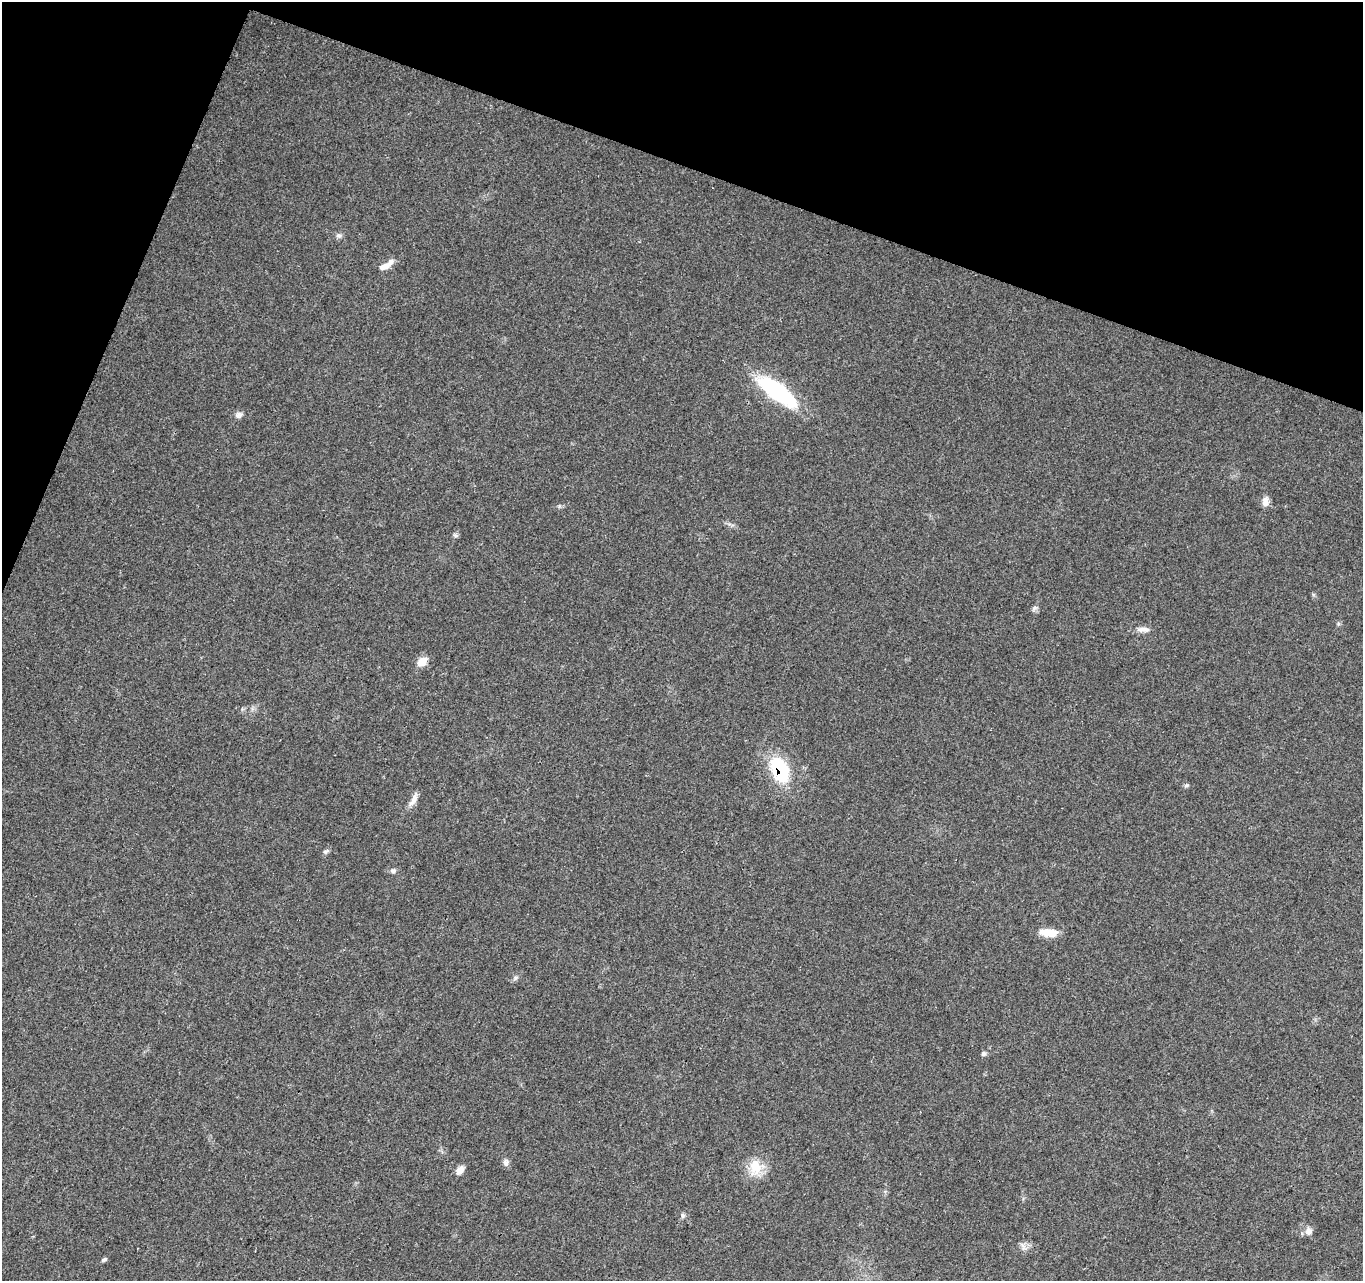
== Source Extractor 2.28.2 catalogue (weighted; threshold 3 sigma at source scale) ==
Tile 2 of 4 x 4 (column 2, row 1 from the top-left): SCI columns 1435-2795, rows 4170-5448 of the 5588 x 5718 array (HDU 1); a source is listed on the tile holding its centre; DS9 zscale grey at full resolution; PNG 1365 x 1283 px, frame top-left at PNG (2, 2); no overlay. Shown black and unused: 18% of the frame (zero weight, under 3 of 4 exposures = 6% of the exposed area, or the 3 px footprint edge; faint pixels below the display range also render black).
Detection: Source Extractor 2.28.2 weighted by HDU 2 'WHT'; one run over the whole footprint, this tile lists its part. Background 0.0374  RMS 0.0038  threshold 0.0173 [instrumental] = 3 sigma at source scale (4.5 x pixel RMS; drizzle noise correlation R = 1.50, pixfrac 1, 0.0396/0.0396 arcsec/px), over >= 5 px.
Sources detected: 22; all 22 listed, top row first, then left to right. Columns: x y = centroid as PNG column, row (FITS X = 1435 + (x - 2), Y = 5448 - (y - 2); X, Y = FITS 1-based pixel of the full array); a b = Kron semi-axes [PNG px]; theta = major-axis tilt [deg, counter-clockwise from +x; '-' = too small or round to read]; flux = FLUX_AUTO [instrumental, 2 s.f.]
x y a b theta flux
339 236 8 7 - 1.1
384 266 17 8 19 3.2
777 392 51 17 -37 37
238 415 9 8 - 1.6
1265 501 12 8 82 2.5
1034 608 10 5 43 0.96
1143 629 19 7 -2 2.3
422 661 13 10 36 3.9
780 770 29 17 -64 26
1186 785 7 5 20 0.67
414 799 20 7 62 2.5
326 851 9 5 26 0.85
393 871 8 6 0 1
1049 932 21 8 -4 6.5
515 978 7 5 48 0.86
983 1054 7 6 - 0.82
506 1162 10 7 -86 1.3
755 1167 22 17 -88 8.2
460 1170 10 6 56 2.9
683 1216 7 5 89 0.84
1309 1231 10 9 - 2
104 1259 8 4 31 0.7
Overlapping masked pixels (flux is a lower limit): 1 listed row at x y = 780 770